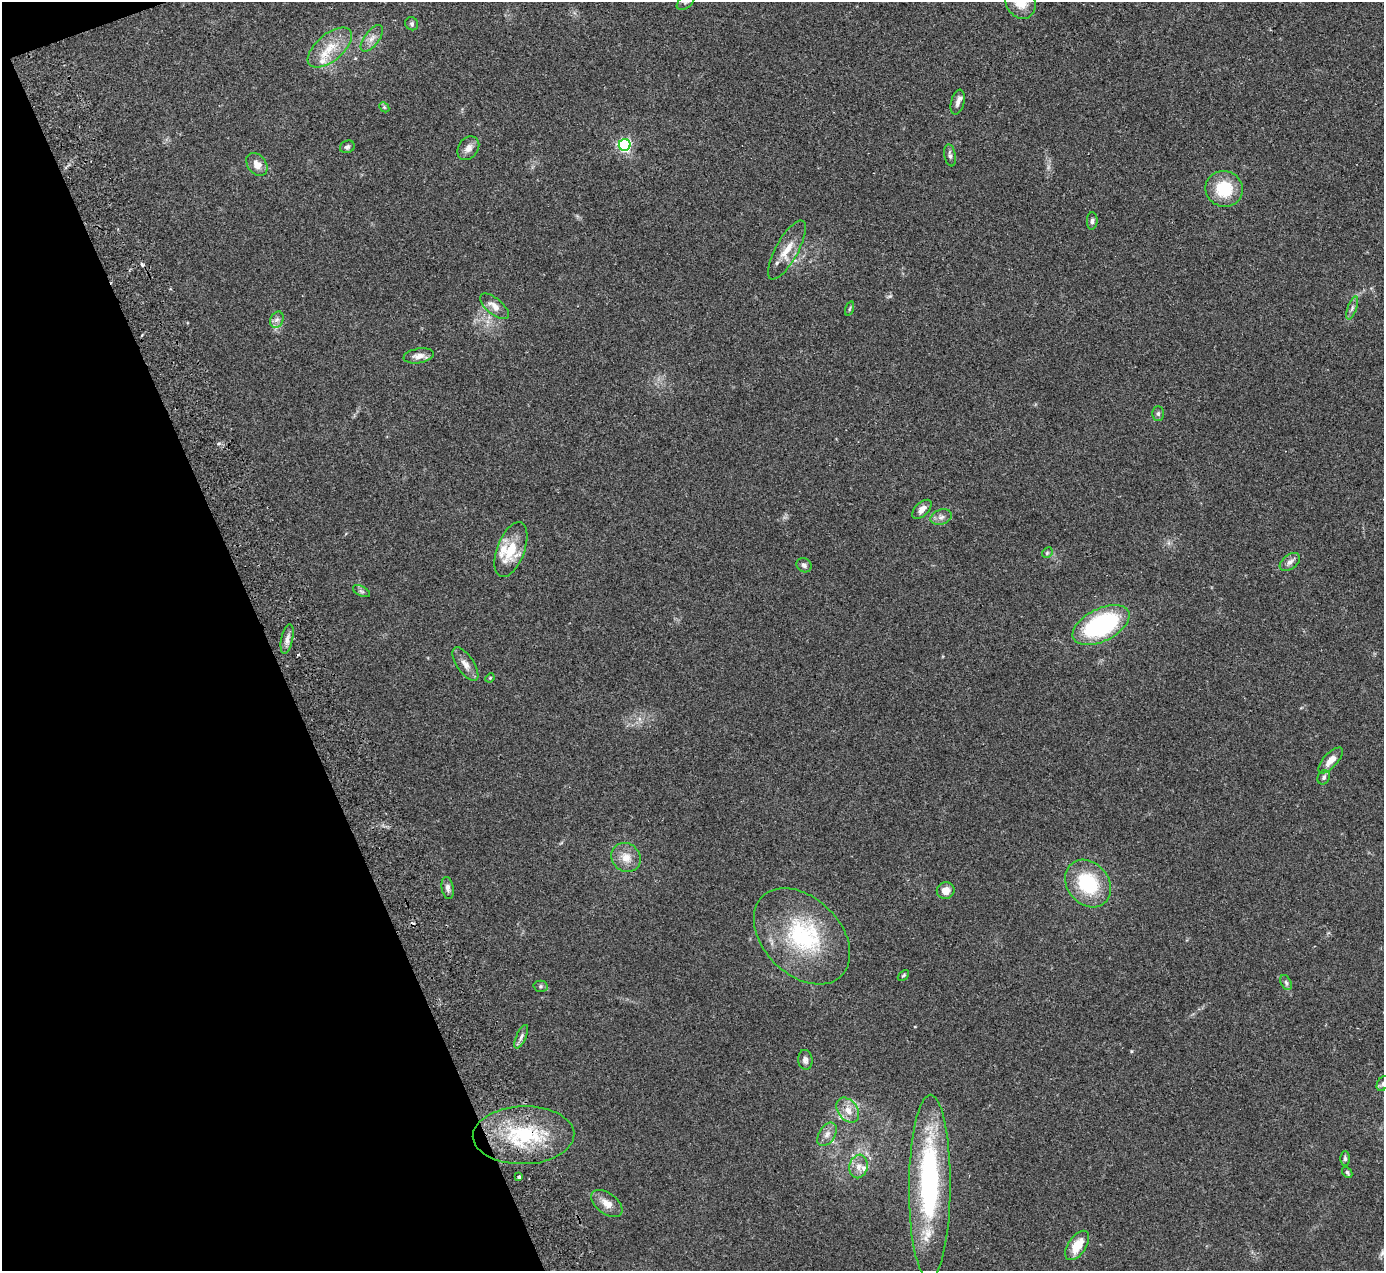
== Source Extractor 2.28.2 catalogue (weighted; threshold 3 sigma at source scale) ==
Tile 5 of 4 x 4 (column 1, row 2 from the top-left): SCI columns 55-1436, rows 2719-3987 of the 5636 x 5565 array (HDU 1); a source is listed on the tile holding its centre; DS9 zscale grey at full resolution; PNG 1386 x 1273 px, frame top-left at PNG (2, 2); each listed source drawn as its Kron ellipse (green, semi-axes under 4 px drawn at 4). Shown black and unused: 19% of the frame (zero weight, under 2 of 3 exposures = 3% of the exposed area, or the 3 px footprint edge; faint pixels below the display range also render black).
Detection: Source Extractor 2.28.2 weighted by HDU 2 'WHT'; one run over the whole footprint, this tile lists its part. Background 0.0772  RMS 0.0083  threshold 0.0374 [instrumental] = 3 sigma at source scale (4.5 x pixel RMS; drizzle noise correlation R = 1.50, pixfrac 1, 0.05/0.05 arcsec/px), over >= 5 px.
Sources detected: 64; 1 too faint to see at this stretch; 1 inside a brighter object's white glare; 2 cosmic-ray / hot-pixel residue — neither listed nor drawn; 5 inside a brighter listed object's ellipse — not listed separately; the other 55 listed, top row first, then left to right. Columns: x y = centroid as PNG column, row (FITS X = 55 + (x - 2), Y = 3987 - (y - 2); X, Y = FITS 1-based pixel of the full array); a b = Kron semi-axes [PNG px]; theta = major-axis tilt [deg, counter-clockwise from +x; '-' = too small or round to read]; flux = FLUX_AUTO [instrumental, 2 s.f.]
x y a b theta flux
686 2 10 6 38 2.5
1020 2 18 14 -64 16
412 24 7 6 - 1.7
372 38 16 7 53 5.5
330 48 26 13 40 19
958 102 13 6 76 3.6
384 107 6 4 -45 1.1
625 145 6 6 - 160
347 147 7 6 - 1.9
468 148 13 10 54 5.5
950 155 11 5 -79 2.9
257 164 13 9 -52 7.8
1224 189 19 17 -17 31
1092 221 8 5 86 2.2
787 250 33 11 61 14
494 306 18 8 -40 6.8
1352 308 12 4 71 2.6
849 309 7 3 71 1
277 320 8 6 67 3.1
419 356 15 7 9 5.7
1158 414 7 6 - 1.7
922 509 12 6 45 5
941 517 11 7 19 3.9
511 550 29 13 69 23
1047 553 6 4 46 1.2
1290 562 11 7 37 3.8
804 565 8 6 -36 2.5
361 591 9 5 -27 2
1101 625 31 16 26 100
287 639 15 6 78 4.5
465 664 19 8 -56 6
490 678 5 4 - 0.8
1331 760 16 7 47 8.4
1324 777 7 6 - 1.9
626 858 15 14 - 10
1088 883 26 21 -50 49
448 888 11 6 -80 3
946 891 9 8 - 8
802 936 56 38 -45 89
903 975 6 4 44 1
1286 983 8 5 -63 1.8
540 986 7 5 1 1.6
521 1037 13 5 66 2.7
805 1060 10 7 -83 3.1
1383 1084 8 5 58 1.9
848 1110 14 9 -52 8.5
827 1134 13 8 58 5.1
524 1135 51 29 2 71
1345 1158 7 5 -90 1.7
859 1166 12 9 78 6
1347 1172 6 4 -48 1.5
519 1177 3 3 - 8.2
930 1187 92 21 90 150
607 1203 18 10 -37 8.4
1077 1245 17 9 56 16
Overlapping masked pixels (flux is a lower limit): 1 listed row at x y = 524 1135
Isophote crosses this tile's border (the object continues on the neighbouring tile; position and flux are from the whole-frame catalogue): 3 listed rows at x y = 686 2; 1020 2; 1383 1084